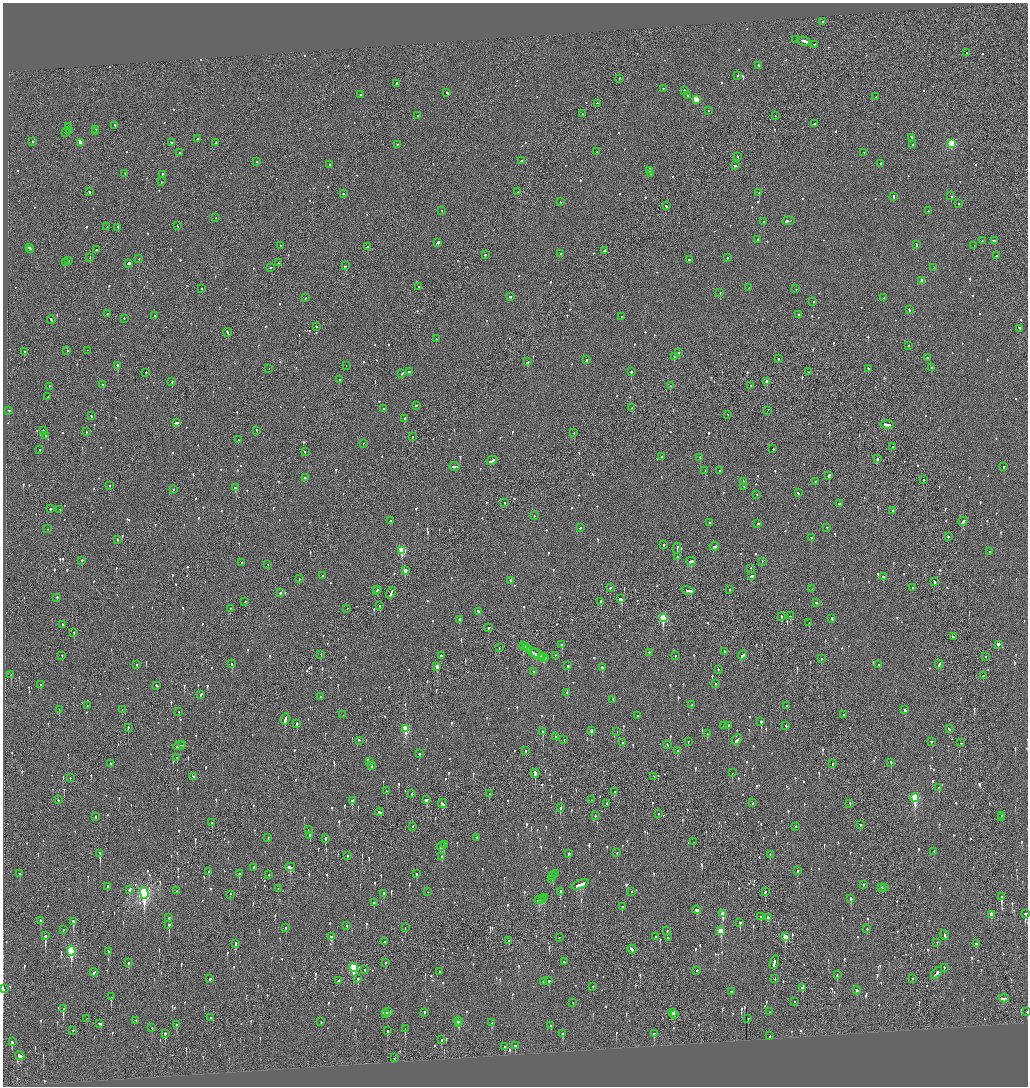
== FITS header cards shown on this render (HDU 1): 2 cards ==
NAXIS1  =                 2051
NAXIS2  =                 2168

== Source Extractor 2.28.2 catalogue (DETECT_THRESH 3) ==
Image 2051 x 2168 px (HDU 1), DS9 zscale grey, zoomed out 1/2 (1 PNG px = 2 x 2 image px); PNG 1030 x 1088 px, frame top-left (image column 2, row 2168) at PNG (3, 3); each listed source drawn as its Kron ellipse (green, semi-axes under 4 px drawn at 4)
Background -0.0959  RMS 0.075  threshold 0.224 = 3 sigma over >= 5 px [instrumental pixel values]
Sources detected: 1450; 46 cannot appear on this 1/2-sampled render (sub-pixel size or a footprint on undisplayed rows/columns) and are neither listed nor drawn; of the other 1404, the 500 brightest by FLUX_AUTO listed and drawn (904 fainter detections omitted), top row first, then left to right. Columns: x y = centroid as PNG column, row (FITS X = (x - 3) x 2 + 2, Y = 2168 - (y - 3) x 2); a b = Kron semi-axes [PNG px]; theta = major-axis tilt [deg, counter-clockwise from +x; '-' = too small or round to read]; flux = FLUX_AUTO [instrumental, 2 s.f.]
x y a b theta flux
822 22 2 2 - 290
796 40 2 1 - 190
804 41 6 2 -15 1500
814 45 2 1 - 77
966 53 2 1 - 67
759 66 3 2 - 240
738 76 2 2 - 100
619 79 2 2 - 85
396 83 2 2 - 120
663 89 2 1 - 99
684 91 2 2 - 100
447 93 3 2 - 110
360 95 2 2 - 100
687 96 2 2 - 83
876 97 2 2 - 60
696 100 3 3 - 460
597 104 2 1 - 320
708 111 2 2 - 71
582 114 2 1 - 93
417 116 2 2 - 62
775 116 2 1 - 73
814 124 2 2 - 130
115 126 2 2 - 66
69 127 2 2 - 120
96 130 2 2 - 69
69 131 2 1 - 87
95 132 2 2 - 87
65 133 2 2 - 88
912 138 3 2 - 170
197 139 2 2 - 190
32 142 2 2 - 710
81 143 3 3 - 240
171 143 3 2 - 320
216 143 2 2 - 340
952 144 3 3 - 820
397 145 2 2 - 61
913 145 2 2 - 170
596 152 2 2 - 100
179 153 2 2 - 61
864 153 2 2 - 180
738 157 3 2 - 110
521 161 2 2 - 82
257 162 2 2 - 99
880 164 3 2 - 87
330 165 2 2 - 130
735 166 4 2 - 150
650 171 3 2 - 120
125 174 2 2 - 210
650 174 4 2 - 140
162 175 3 2 - 99
161 182 2 2 - 60
89 192 2 2 - 130
518 192 2 2 - 110
759 193 2 2 - 570
343 194 2 2 - 97
951 196 2 2 - 260
893 197 4 2 - 170
560 202 2 2 - 72
958 204 2 2 - 69
666 206 3 2 - 120
442 211 2 2 - 100
929 211 2 2 - 65
216 218 2 2 - 65
788 221 6 2 7 220
763 222 2 2 - 230
178 226 3 2 - 67
107 227 2 2 - 71
118 228 3 1 - 110
758 240 2 2 - 200
982 241 2 1 - 88
994 241 3 2 - 190
438 243 4 2 - 190
916 245 4 2 - 150
280 246 2 2 - 77
974 246 2 2 - 94
29 247 3 2 - 140
367 247 3 2 - 320
31 250 2 2 - 160
96 250 2 2 - 100
604 251 3 2 - 190
561 254 2 2 - 110
485 255 2 2 - 68
996 256 2 2 - 72
90 258 2 1 - 76
728 258 2 2 - 120
139 259 2 2 - 65
689 260 2 2 - 210
68 261 2 2 - 150
65 263 2 2 - 87
279 263 2 2 - 78
129 264 3 2 - 330
345 266 3 2 - 98
271 268 2 2 - 98
934 268 2 2 - 62
922 281 3 2 - 160
418 287 2 2 - 62
749 288 2 2 - 120
202 289 2 1 - 64
796 289 2 2 - 70
720 293 2 2 - 120
510 297 2 2 - 110
305 298 3 2 - 88
884 298 3 2 - 130
813 302 2 2 - 110
909 310 3 2 - 99
107 314 2 2 - 71
799 315 2 2 - 96
155 316 2 2 - 68
621 317 2 2 - 66
124 319 3 2 - 110
51 320 4 2 - 180
316 327 2 2 - 96
1020 329 3 2 - 170
228 333 4 2 - 170
436 339 2 2 - 95
908 346 2 2 - 72
87 350 2 1 - 69
67 351 2 2 - 120
24 352 2 2 - 76
679 353 2 2 - 120
674 357 2 2 - 370
927 358 2 2 - 120
779 359 2 2 - 150
586 360 3 2 - 130
528 362 3 2 - 240
118 366 3 2 - 330
346 366 2 1 - 88
931 368 3 2 - 130
269 369 2 1 - 120
868 369 3 2 - 97
409 372 3 2 - 110
631 372 2 2 - 310
809 372 2 2 - 310
146 373 2 2 - 90
402 374 4 2 - 110
340 380 3 2 - 100
172 382 2 2 - 120
767 382 2 2 - 120
102 385 3 2 - 130
670 386 2 2 - 75
751 386 2 2 - 68
49 387 2 2 - 60
48 397 2 2 - 92
416 406 2 2 - 130
632 408 2 2 - 250
384 409 3 2 - 100
9 411 2 2 - 73
768 411 3 1 - 220
727 415 2 1 - 67
91 416 3 2 - 120
404 419 2 2 - 400
176 423 4 2 - 140
887 425 7 2 -7 220
43 431 2 2 - 84
257 431 2 2 - 74
86 432 2 1 - 64
574 433 2 1 - 70
46 436 2 2 - 190
412 437 2 2 - 140
238 440 2 1 - 100
363 444 2 1 - 130
893 447 2 2 - 150
773 449 2 2 - 100
40 450 2 2 - 120
305 452 2 2 - 78
662 457 2 2 - 65
700 458 2 2 - 62
877 459 2 2 - 140
492 461 6 2 28 220
455 467 5 2 - 190
1004 467 2 2 - 73
705 471 2 1 - 96
719 471 2 2 - 62
829 476 3 2 - 760
306 478 4 2 - 160
923 480 2 2 - 60
743 482 2 2 - 64
815 482 2 2 - 90
110 486 2 1 - 99
744 487 3 2 - 110
236 488 3 2 - 340
174 490 2 2 - 110
798 493 3 2 - 87
757 495 2 2 - 68
504 503 2 1 - 82
840 504 3 2 - 270
50 509 2 2 - 290
60 510 2 2 - 65
892 511 2 2 - 78
534 516 2 2 - 96
390 521 2 2 - 81
963 522 5 2 - 160
709 523 2 2 - 110
758 524 3 2 - 140
580 528 2 2 - 73
827 528 2 2 - 66
48 529 2 2 - 100
948 537 2 2 - 390
811 538 2 2 - 240
117 540 2 2 - 140
664 545 2 2 - 72
714 547 5 2 - 140
677 549 5 2 - 220
402 551 4 3 - 940
989 552 3 2 - 110
677 557 3 2 - 91
82 561 2 2 - 150
691 562 5 2 - 260
762 562 2 2 - 62
242 563 2 2 - 140
268 565 2 1 - 73
751 569 2 2 - 62
405 571 3 2 - 140
322 576 2 2 - 71
751 576 3 2 - 110
883 577 3 2 - 110
299 579 2 2 - 120
511 581 3 2 - 110
934 582 3 2 - 220
610 588 2 2 - 110
913 588 2 2 - 94
812 589 2 2 - 110
377 590 2 2 - 120
729 590 2 2 - 63
377 591 2 2 - 93
688 591 6 2 -14 280
280 593 2 2 - 78
391 593 6 2 66 360
57 598 2 2 - 110
621 599 4 2 - 330
245 602 3 2 - 94
601 602 2 2 - 71
816 603 2 2 - 67
380 606 2 2 - 85
230 609 2 2 - 72
347 609 2 2 - 62
479 612 4 2 - 160
790 616 2 1 - 170
781 617 2 2 - 91
663 618 4 3 - 860
832 619 2 2 - 62
460 620 2 2 - 290
809 623 2 2 - 73
62 625 2 2 - 76
489 628 2 2 - 95
74 633 2 2 - 130
953 637 2 2 - 74
562 645 3 2 - 150
998 645 2 2 - 4400
523 646 3 2 - 490
525 647 2 2 - 150
499 648 2 1 - 130
528 649 2 2 - 62
724 652 2 1 - 95
649 653 2 2 - 83
535 654 9 2 -26 430
321 655 3 1 - 97
538 655 8 2 -28 150
742 655 5 2 - 160
62 656 2 2 - 94
441 656 3 2 - 92
555 656 2 2 - 76
675 656 2 2 - 69
541 657 3 2 - 160
985 657 2 2 - 66
544 658 5 2 - 230
821 659 2 2 - 61
232 664 2 2 - 140
137 665 2 2 - 66
879 665 2 2 - 72
939 665 4 2 - 130
568 666 2 2 - 180
437 667 3 2 - 150
602 668 3 2 - 110
718 670 2 2 - 99
533 672 2 2 - 78
11 675 2 2 - 220
983 676 2 2 - 68
716 684 2 2 - 62
41 685 2 2 - 97
157 686 3 2 - 110
567 693 2 2 - 100
201 695 3 2 - 130
321 697 2 2 - 100
613 700 2 2 - 130
691 705 2 2 - 78
87 706 3 2 - 74
786 706 2 2 - 90
59 710 2 1 - 64
122 710 2 2 - 91
905 710 3 2 - 79
179 712 2 2 - 60
343 715 2 1 - 190
844 715 2 2 - 90
638 716 2 2 - 120
285 719 6 2 70 210
761 722 2 2 - 590
297 724 2 2 - 340
724 726 2 1 - 140
728 726 2 2 - 61
786 726 3 2 - 130
128 728 3 2 - 240
406 729 4 3 - 770
949 729 2 2 - 88
591 731 3 2 - 84
543 732 2 2 - 320
617 732 2 1 - 110
707 734 3 2 - 70
556 737 3 1 - 79
564 740 2 2 - 74
737 740 6 2 46 240
359 741 3 2 - 90
688 742 2 2 - 76
932 742 3 2 - 110
622 743 2 2 - 91
961 743 2 2 - 80
183 745 2 1 - 85
667 745 3 2 - 68
179 746 6 2 15 220
526 751 3 2 - 92
678 751 3 2 - 79
419 754 2 2 - 200
177 758 2 2 - 61
370 762 2 2 - 120
891 763 2 2 - 130
110 764 3 2 - 200
833 764 2 2 - 77
372 766 2 2 - 310
732 773 2 1 - 73
535 774 4 2 - 420
193 777 2 2 - 320
654 777 2 1 - 67
70 778 2 1 - 120
939 788 3 2 - 97
386 791 3 2 - 140
614 792 2 2 - 64
412 794 2 2 - 82
489 794 3 2 - 120
915 798 4 3 - 1200
58 800 2 2 - 79
427 800 4 3 - 190
591 800 2 1 - 94
352 801 3 2 - 170
753 803 2 2 - 83
442 804 4 2 - 130
606 804 3 2 - 140
850 804 3 1 - 200
560 808 3 2 - 290
379 812 4 2 - 120
658 814 2 2 - 97
595 816 3 2 - 81
1002 816 2 2 - 90
95 817 3 2 - 73
1002 818 2 2 - 84
212 823 2 2 - 86
860 825 2 2 - 80
413 827 2 1 - 80
796 827 2 2 - 180
308 830 2 1 - 83
310 836 3 2 - 180
268 838 2 2 - 75
477 838 2 2 - 100
326 839 3 2 - 160
693 842 2 2 - 98
444 845 3 2 - 180
441 847 4 3 - 300
934 852 2 2 - 69
617 853 2 2 - 67
100 854 4 1 - 460
569 854 2 2 - 120
770 855 2 2 - 80
348 856 2 2 - 90
442 857 3 2 - 63
290 867 5 3 - 170
254 868 3 2 - 94
798 871 2 2 - 120
209 872 3 2 - 110
20 874 2 2 - 97
239 874 2 2 - 130
416 874 2 2 - 60
555 874 2 2 - 60
269 875 2 2 - 88
553 876 2 2 - 62
552 880 2 2 - 72
580 885 9 3 20 380
863 885 3 2 - 110
107 887 3 2 - 77
882 888 2 2 - 310
885 888 2 2 - 130
278 889 2 2 - 63
129 890 3 2 - 280
177 891 2 2 - 72
428 892 2 1 - 86
560 892 4 2 - 250
631 892 2 2 - 61
765 892 3 2 - 190
144 893 5 3 - 3900
384 894 4 2 - 130
230 895 2 2 - 67
1001 897 4 2 - 570
545 898 2 2 - 69
542 899 3 2 - 76
851 899 3 2 - 220
539 900 5 3 - 190
374 903 3 2 - 100
622 907 3 2 - 90
697 910 4 3 - 180
723 914 4 3 - 300
1025 914 2 2 - 87
991 915 3 2 - 190
761 917 2 2 - 120
169 918 3 2 - 100
768 918 3 2 - 100
40 921 3 2 - 100
73 922 3 2 - 200
740 923 3 2 - 190
169 925 3 2 - 650
347 926 2 2 - 130
286 928 3 2 - 66
405 928 2 1 - 91
867 929 2 2 - 81
63 930 2 2 - 79
667 931 2 2 - 79
721 931 4 3 - 380
945 935 5 2 - 170
45 936 4 2 - 1200
332 937 4 3 - 160
656 937 2 2 - 60
785 937 4 2 - 310
559 938 2 2 - 83
668 938 3 2 - 98
509 941 3 2 - 60
384 942 2 2 - 71
937 943 3 2 - 82
235 944 3 2 - 310
976 944 3 2 - 99
632 949 4 2 - 180
71 951 5 3 - 1300
109 952 4 2 - 220
564 962 3 2 - 88
129 963 2 2 - 230
385 963 3 2 - 75
774 963 7 2 74 280
354 968 4 3 - 1100
944 968 2 2 - 110
365 970 3 1 - 69
697 971 2 2 - 91
440 972 2 2 - 180
94 973 4 2 - 190
936 974 7 2 46 320
837 975 3 2 - 81
210 979 2 2 - 120
358 979 4 2 - 220
775 979 2 2 - 76
913 979 2 1 - 110
338 981 3 2 - 79
549 981 2 2 - 300
544 982 3 2 - 160
593 987 2 2 - 64
802 988 3 2 - 120
3 989 4 2 - 160
857 991 4 2 - 160
731 992 2 2 - 140
111 997 3 1 - 60
1004 999 5 2 - 470
795 1002 2 2 - 64
573 1003 2 2 - 73
63 1009 3 2 - 490
389 1012 4 2 - 110
769 1012 2 2 - 63
1027 1012 2 1 - 92
424 1013 2 2 - 240
673 1013 3 2 - 310
386 1014 3 2 - 120
674 1015 2 2 - 77
210 1018 2 2 - 69
86 1019 3 1 - 130
748 1019 3 2 - 130
136 1021 2 2 - 130
459 1021 4 3 - 340
321 1022 3 2 - 87
492 1023 3 2 - 79
100 1024 4 2 - 120
459 1024 2 2 - 78
177 1025 3 2 - 92
551 1026 3 2 - 63
152 1028 3 2 - 73
405 1029 3 1 - 180
73 1031 2 2 - 100
388 1031 3 2 - 74
165 1034 4 2 - 220
563 1034 3 2 - 210
654 1034 4 2 - 140
770 1036 2 2 - 74
442 1040 3 2 - 130
12 1042 3 2 - 430
515 1046 3 2 - 120
505 1047 3 2 - 100
20 1056 5 2 - 230
394 1058 2 2 - 71
At the frame edge (FLAGS 8, measured only in part): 2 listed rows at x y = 3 989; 1027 1012
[904 fainter detections neither listed nor drawn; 46 sub-pixel or undisplayed-footprint detections neither listed nor drawn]